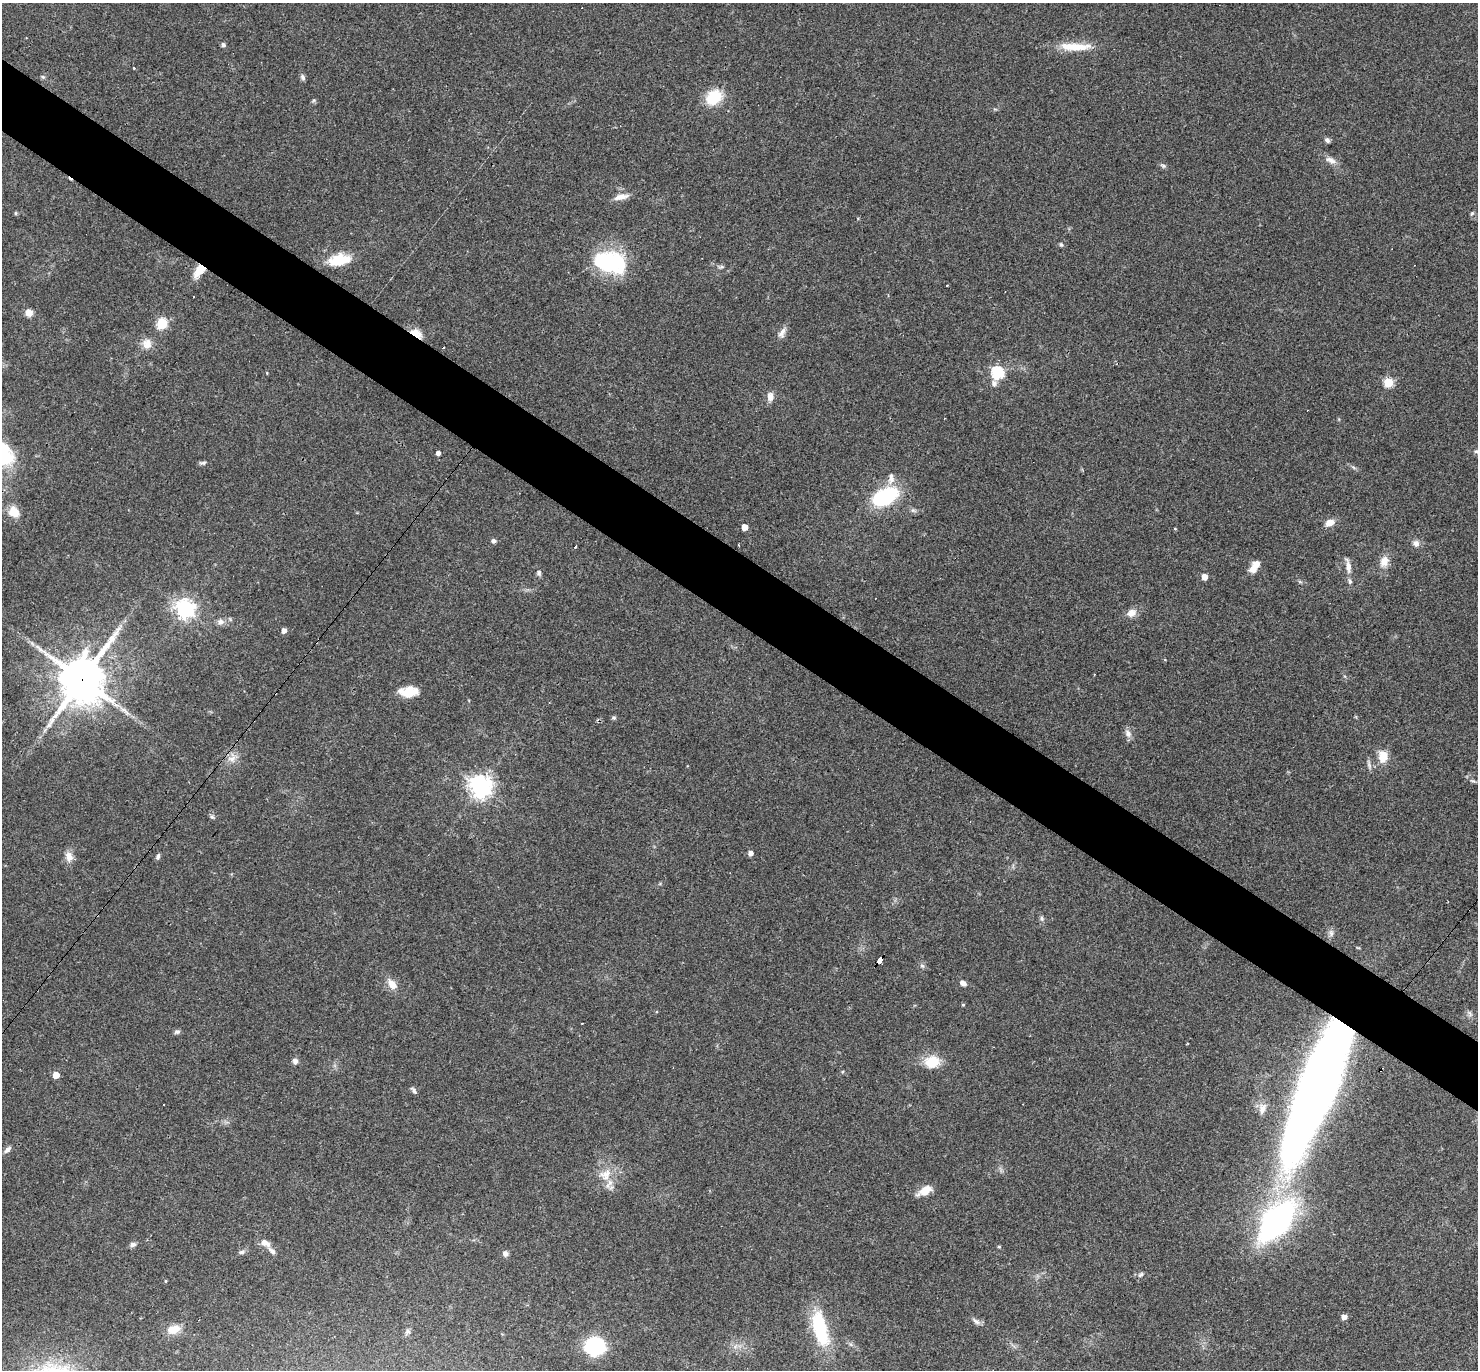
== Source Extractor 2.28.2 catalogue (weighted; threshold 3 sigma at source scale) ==
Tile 11 of 4 x 4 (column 3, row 3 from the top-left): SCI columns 2951-4426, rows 1657-3024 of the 5901 x 5907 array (HDU 1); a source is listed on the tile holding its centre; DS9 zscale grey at full resolution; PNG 1480 x 1372 px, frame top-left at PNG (2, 3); no overlay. Shown black and unused: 5% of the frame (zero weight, under 3 of 4 exposures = <1% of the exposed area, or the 3 px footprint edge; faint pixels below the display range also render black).
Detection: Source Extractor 2.28.2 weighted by HDU 2 'WHT'; one run over the whole footprint, this tile lists its part. Background 0.0572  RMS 0.0052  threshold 0.0232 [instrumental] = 3 sigma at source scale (4.5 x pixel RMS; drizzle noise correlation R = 1.50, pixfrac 1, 0.05/0.05 arcsec/px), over >= 5 px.
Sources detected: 104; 1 inside a brighter object's white glare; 2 cosmic-ray / hot-pixel residue — not listed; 2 inside a brighter listed object's ellipse — not listed separately; the other 99 listed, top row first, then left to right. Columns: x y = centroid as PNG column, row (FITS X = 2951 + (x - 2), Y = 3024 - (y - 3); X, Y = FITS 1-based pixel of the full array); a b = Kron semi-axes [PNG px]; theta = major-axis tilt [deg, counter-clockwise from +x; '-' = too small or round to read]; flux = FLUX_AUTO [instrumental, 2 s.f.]
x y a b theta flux
223 45 5 4 - 1.6
1075 47 43 10 -1 13
134 68 4 2 - 0.33
42 77 7 4 -20 0.83
303 77 8 5 -74 1.4
714 97 15 12 41 20
1327 140 7 5 -47 1.4
1331 160 17 8 -25 3.6
1163 166 9 5 -30 1.1
621 197 20 7 12 4.2
16 213 6 4 89 0.6
1472 213 7 4 54 0.81
1061 245 6 5 - 0.91
339 260 25 12 10 15
610 262 32 22 -18 51
721 267 8 4 14 0.99
199 271 17 8 55 9
947 285 3 2 - 0.79
193 297 3 2 - 0.88
29 312 8 7 - 4
162 323 6 5 - 42
416 333 17 9 -32 6
782 333 17 7 62 3
147 344 14 13 - 5.2
443 348 3 2 - 1
997 373 7 6 - 69
1388 382 5 5 - 30
770 397 11 8 89 3.5
1476 451 5 5 - 0.82
438 453 4 4 - 2.1
203 463 10 5 1 1.2
1353 467 8 4 -31 1.1
891 478 16 7 84 3
885 496 25 14 27 43
14 512 13 11 -52 7.7
1329 523 10 7 29 5.1
745 527 5 4 - 6.9
1175 529 5 3 - 0.43
494 541 5 5 - 1.6
1416 543 9 8 - 2.6
575 547 3 2 - 1.2
1384 562 16 11 70 5.5
1255 566 15 8 56 5.9
1348 566 21 6 -81 3.9
539 573 8 6 88 1.4
1204 577 5 4 - 5.9
185 609 7 7 - 250
1131 613 13 11 19 3.7
220 622 10 9 - 2.6
284 631 4 4 - 3.1
32 644 9 3 -45 1.4
82 679 16 14 61 2000
408 692 22 11 3 9.7
614 718 6 5 - 0.86
45 730 7 4 71 0.99
1128 733 11 8 -59 2.7
1383 757 12 10 -83 8.8
232 758 15 11 64 4.7
1369 765 15 4 -76 1.6
1472 781 8 4 -9 0.94
481 786 8 7 - 400
212 817 7 5 -71 1.1
751 853 4 4 - 2.8
69 856 13 9 -74 4.2
158 857 7 4 72 1.3
1041 918 7 6 - 1.3
1331 933 11 6 -76 1.8
880 961 7 4 51 67
922 966 6 5 - 1.1
963 983 7 5 -25 2.3
392 984 15 9 -54 5.2
963 1005 4 3 - 0.59
1470 1013 11 5 -49 1.5
177 1032 7 5 19 1.3
1187 1043 2 2 - 0.61
295 1061 7 7 - 1.9
932 1062 17 13 9 13
56 1075 5 5 - 7.6
1317 1086 130 29 68 680
414 1091 10 5 -55 1.3
164 1104 2 2 - 0.44
1262 1108 17 10 75 3.9
8 1149 10 5 45 1.9
605 1175 21 16 50 10
925 1191 15 8 28 8.2
1276 1221 35 18 51 180
265 1243 12 7 -26 4.1
133 1244 8 6 14 1.8
999 1247 5 4 - 0.6
241 1252 9 6 2 1.3
505 1254 6 6 - 2.1
165 1281 4 3 - 0.5
1344 1317 5 4 - 4.4
976 1321 13 6 -33 1.9
174 1329 15 9 16 7.1
820 1329 45 16 -76 35
407 1332 9 6 54 1.4
595 1346 14 12 -5 51
735 1346 8 5 46 1.6
Overlapping masked pixels (flux is a lower limit): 5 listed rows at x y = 199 271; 416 333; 82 679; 880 961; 1317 1086
Isophote crosses this tile's border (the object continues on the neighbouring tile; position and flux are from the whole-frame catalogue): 1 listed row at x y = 820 1329
Unlisted compact peaks at least as high as the median listed source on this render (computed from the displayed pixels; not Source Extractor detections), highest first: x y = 1141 1274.